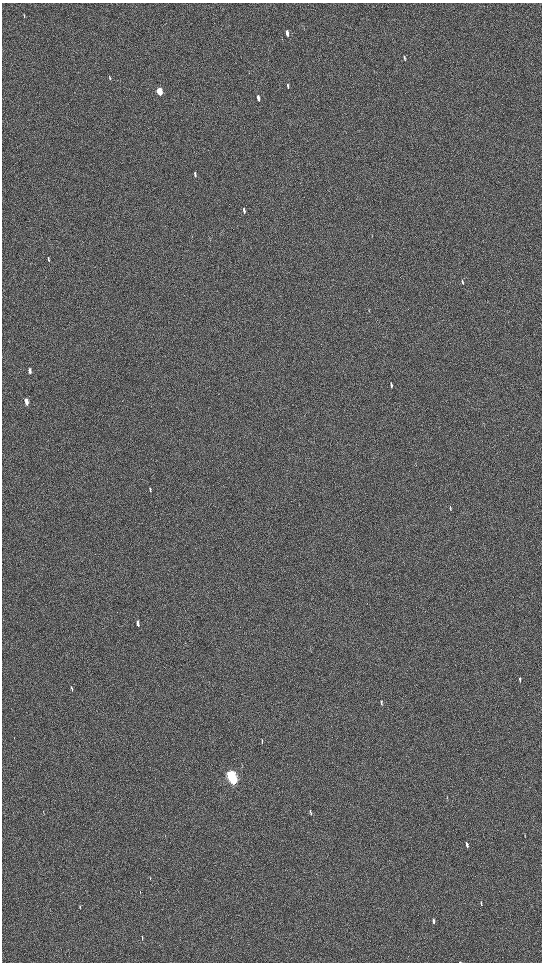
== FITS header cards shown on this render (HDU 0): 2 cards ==
NAXIS1  =                 1080 / length of data axis 1
NAXIS2  =                 1920 / length of data axis 2

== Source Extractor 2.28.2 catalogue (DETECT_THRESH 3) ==
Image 1080 x 1920 px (HDU 0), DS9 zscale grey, zoomed out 1/2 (1 PNG px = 2 x 2 image px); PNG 544 x 964 px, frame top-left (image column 1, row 1919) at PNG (2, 3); no overlay
Background 679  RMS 75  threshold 226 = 3 sigma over >= 5 px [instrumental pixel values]
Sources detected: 33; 1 cannot appear on this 1/2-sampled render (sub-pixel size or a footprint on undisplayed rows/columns) and is not listed; the other 32 listed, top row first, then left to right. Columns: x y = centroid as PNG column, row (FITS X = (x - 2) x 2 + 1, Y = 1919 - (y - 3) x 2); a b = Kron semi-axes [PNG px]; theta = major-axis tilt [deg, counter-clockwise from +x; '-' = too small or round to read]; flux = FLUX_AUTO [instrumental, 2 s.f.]
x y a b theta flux
24 16 7 2 -80 1.2e+04
287 33 6 3 -80 8.0e+04
404 58 6 2 -78 2.3e+04
110 77 6 2 -78 9.9e+03
288 86 7 2 -79 2.1e+04
160 91 5 3 - 5.1e+05
258 98 6 3 -79 8.0e+04
195 174 6 3 -79 2.6e+04
244 210 6 3 -79 3.3e+04
48 259 6 2 -79 1.5e+04
462 282 7 2 -83 1.5e+04
30 371 6 3 -83 5.6e+04
391 385 6 2 -79 2.5e+04
26 401 6 3 -83 1.7e+05
150 489 7 2 -78 1.7e+04
450 508 8 2 -84 1.4e+04
138 623 6 3 -81 5.5e+04
520 679 5 3 - 1.8e+04
520 681 3 2 - 1.1e+04
72 688 7 2 -75 1.9e+04
381 703 7 2 -80 2.1e+04
262 741 6 2 -84 1.2e+04
231 776 7 4 -79 2.3e+06
233 780 7 2 -88 1.6e+06
310 812 7 2 -78 1.8e+04
467 845 6 3 -78 4.0e+04
140 892 6 1 -77 6.7e+03
481 902 7 2 -85 1.5e+04
80 906 5 2 - 9.2e+03
433 921 6 2 -85 3.2e+04
142 937 7 2 -79 1.3e+04
460 962 2 1 - 8.5e+03
At the frame edge (FLAGS 8, measured only in part): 1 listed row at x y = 460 962
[1 sub-pixel or undisplayed-footprint detection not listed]